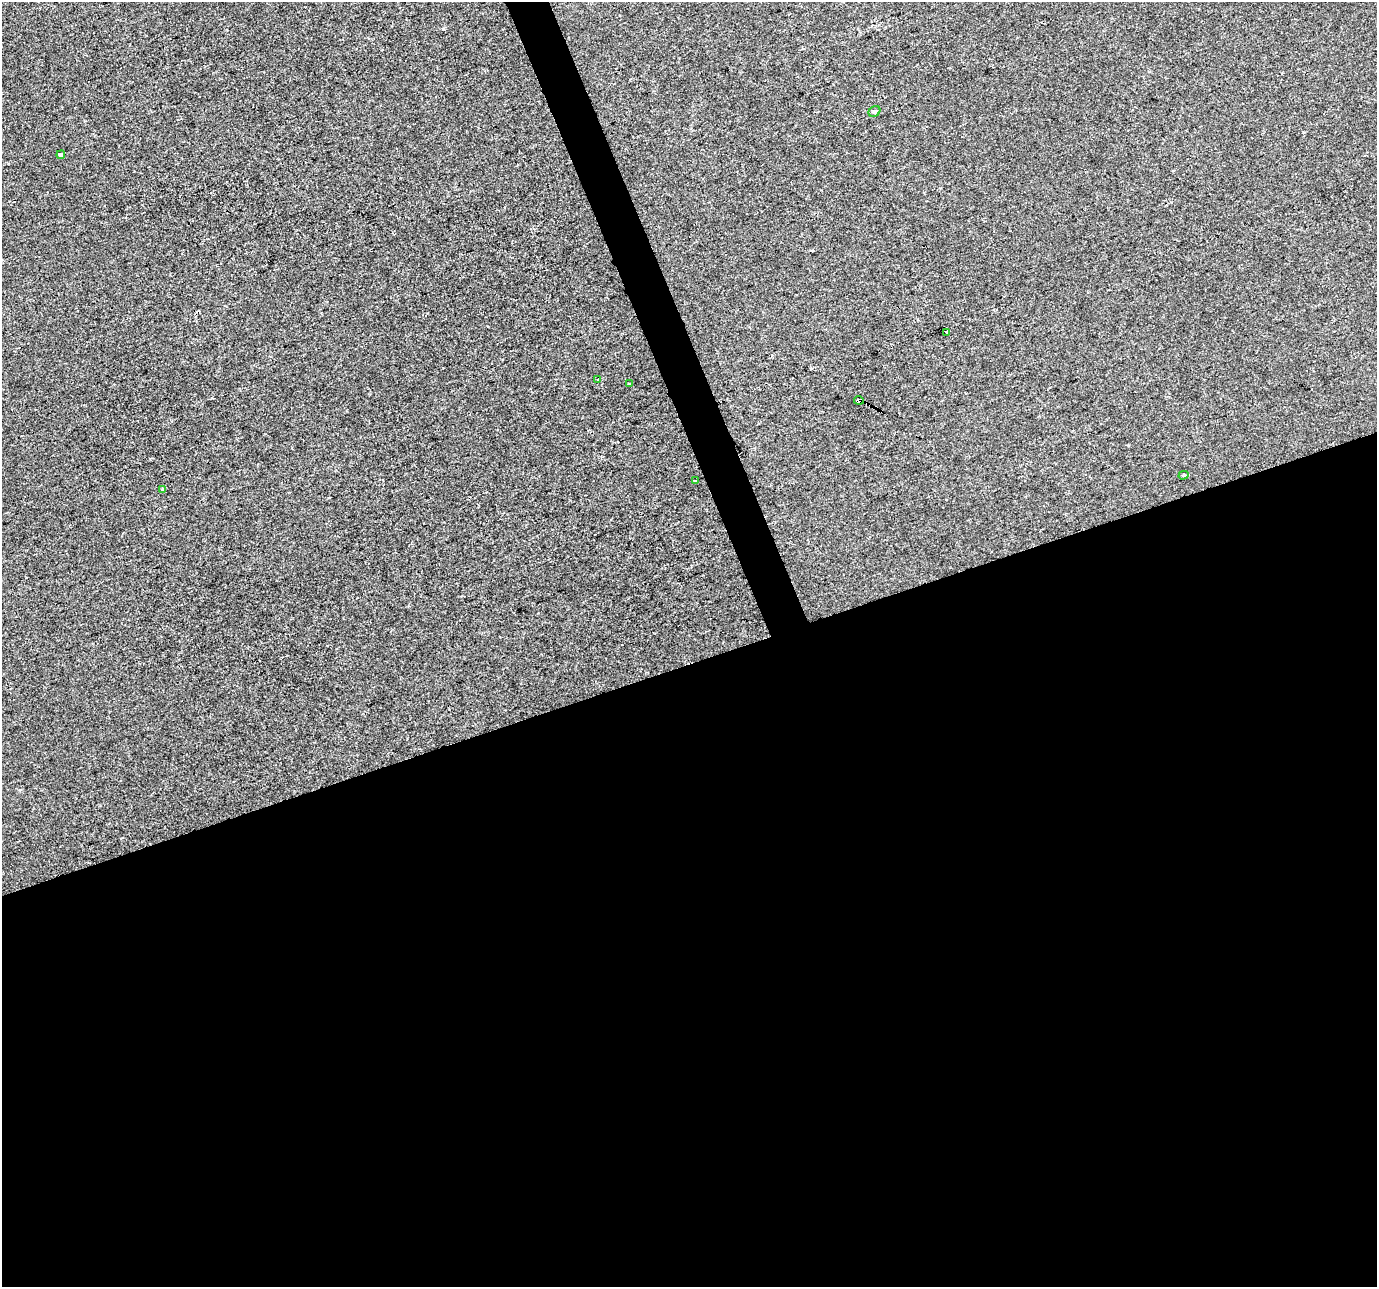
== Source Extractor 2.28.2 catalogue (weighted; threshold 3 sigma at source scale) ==
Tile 15 of 4 x 4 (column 3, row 4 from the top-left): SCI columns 2753-4127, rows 130-1414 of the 5503 x 5342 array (HDU 1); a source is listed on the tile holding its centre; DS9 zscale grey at full resolution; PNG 1379 x 1289 px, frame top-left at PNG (2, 2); each listed source drawn as its Kron ellipse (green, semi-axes under 4 px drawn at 4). Shown black and unused: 50% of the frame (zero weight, under 2 of 3 exposures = <1% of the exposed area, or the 3 px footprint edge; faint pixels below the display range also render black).
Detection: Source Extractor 2.28.2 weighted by HDU 2 'WHT'; one run over the whole footprint, this tile lists its part. Background -2.12e-04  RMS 0.0042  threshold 0.0189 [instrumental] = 3 sigma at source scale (4.5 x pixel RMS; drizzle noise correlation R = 1.50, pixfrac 1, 0.0396/0.0396 arcsec/px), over >= 5 px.
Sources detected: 13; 4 cosmic-ray / hot-pixel residue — neither listed nor drawn; the other 9 listed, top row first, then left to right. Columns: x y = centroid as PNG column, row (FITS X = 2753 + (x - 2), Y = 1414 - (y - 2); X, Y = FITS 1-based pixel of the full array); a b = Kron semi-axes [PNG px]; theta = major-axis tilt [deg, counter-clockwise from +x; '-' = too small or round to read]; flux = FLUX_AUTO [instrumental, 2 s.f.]
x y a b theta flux
874 112 6 5 - 0.84
61 155 4 3 - 1.2
946 332 3 3 - 3.7
598 379 3 2 - 0.53
630 384 4 2 - 0.48
859 400 5 3 - 6.5
1184 475 5 3 - 0.62
695 480 3 3 - 0.74
163 489 3 3 - 2.7
Overlapping masked pixels (flux is a lower limit): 1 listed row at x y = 859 400